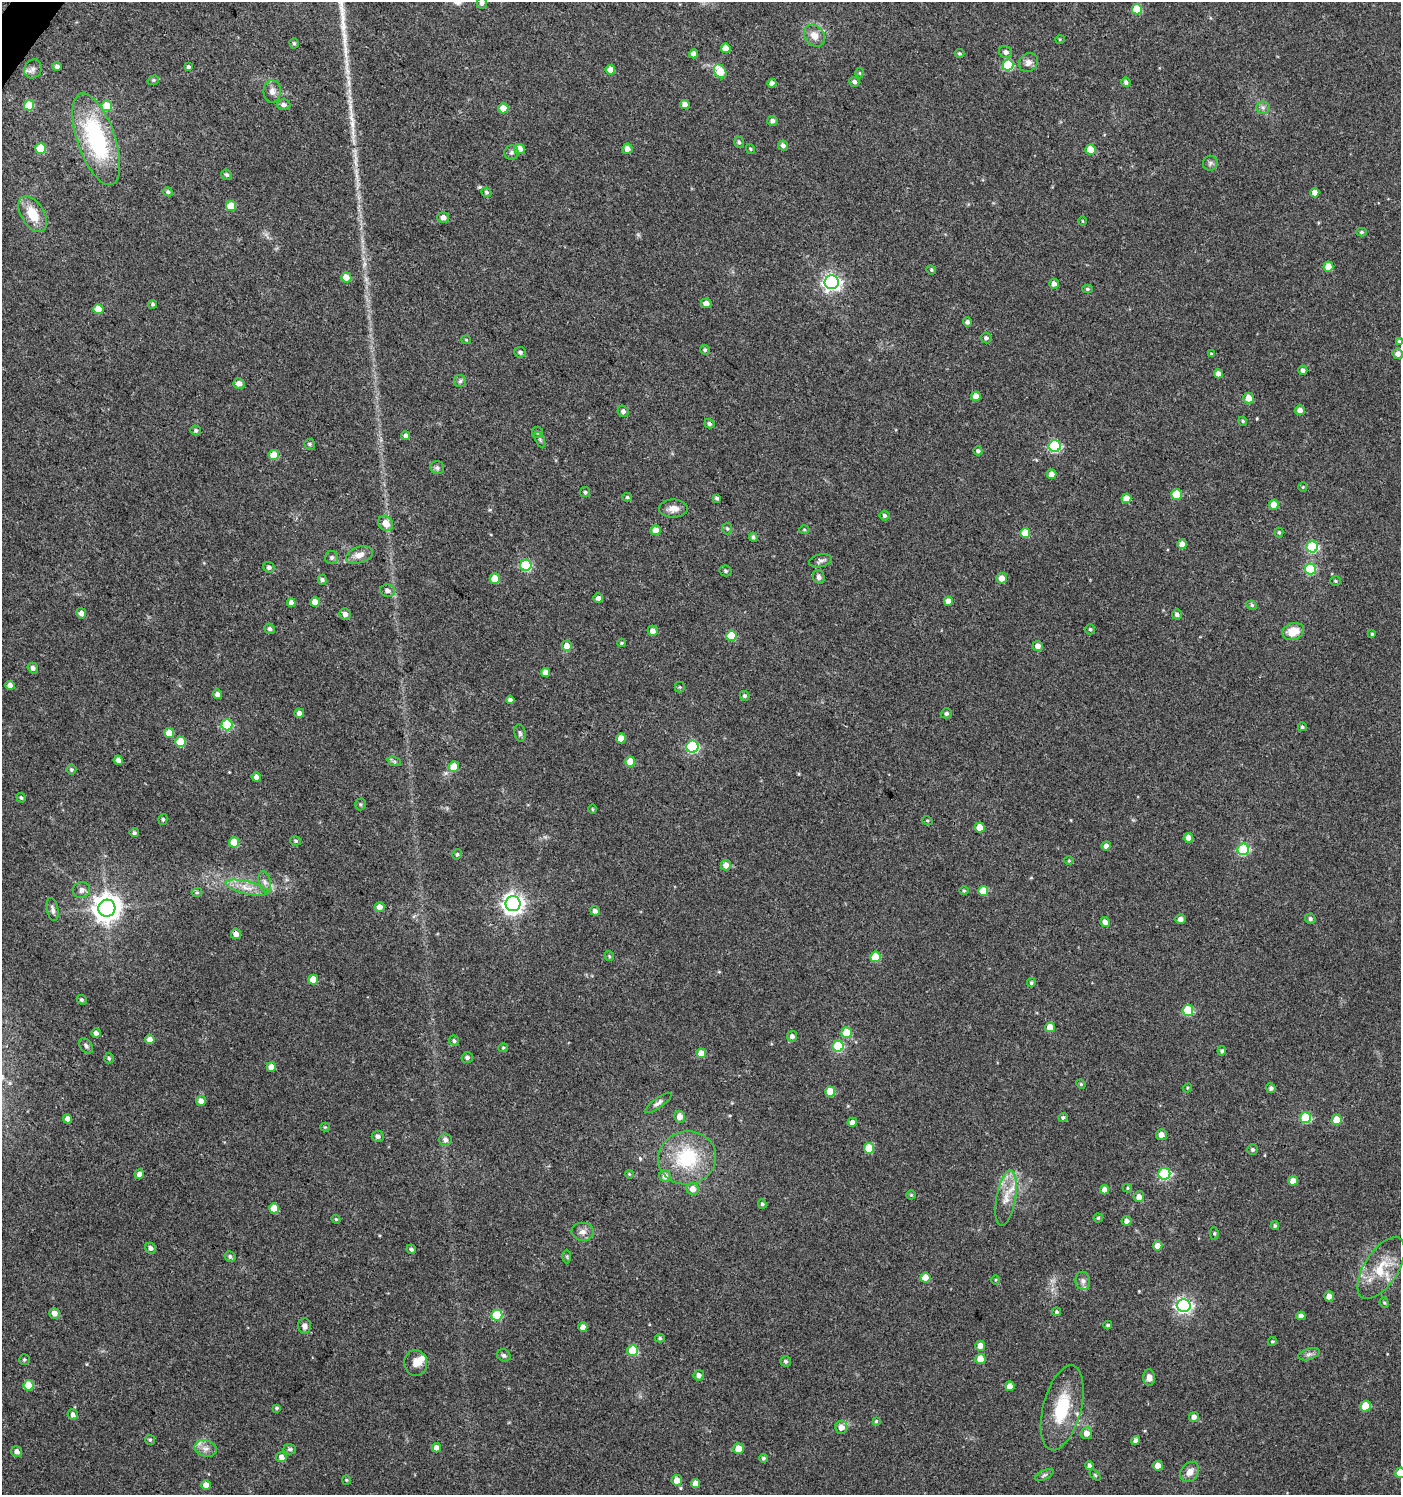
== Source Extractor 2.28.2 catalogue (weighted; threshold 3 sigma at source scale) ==
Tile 11 of 4 x 4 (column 3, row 3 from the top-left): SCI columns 2975-4373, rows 1502-2994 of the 6017 x 5983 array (HDU 1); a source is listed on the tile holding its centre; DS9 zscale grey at full resolution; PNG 1403 x 1497 px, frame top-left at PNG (2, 2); each listed source drawn as its Kron ellipse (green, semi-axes under 4 px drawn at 4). Shown black and unused: <1% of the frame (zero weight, under 3 of 4 exposures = <1% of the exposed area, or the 3 px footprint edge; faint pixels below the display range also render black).
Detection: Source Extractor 2.28.2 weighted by HDU 2 'WHT'; one run over the whole footprint, this tile lists its part. Background 0.0237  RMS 0.0039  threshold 0.0177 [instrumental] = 3 sigma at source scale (4.5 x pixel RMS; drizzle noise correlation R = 1.50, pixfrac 1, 0.0396/0.0396 arcsec/px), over >= 5 px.
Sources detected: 305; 2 inside a brighter listed object's ellipse — not listed separately; the other 303 listed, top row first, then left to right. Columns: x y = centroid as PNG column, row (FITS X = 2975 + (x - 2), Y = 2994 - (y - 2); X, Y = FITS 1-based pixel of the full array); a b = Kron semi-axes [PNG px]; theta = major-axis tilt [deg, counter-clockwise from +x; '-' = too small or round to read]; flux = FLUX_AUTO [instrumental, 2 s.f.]
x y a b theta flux
482 3 5 5 - 0.98
1137 9 5 5 - 11
814 36 12 9 -51 3.2
1060 39 5 3 - 0.35
294 43 5 4 - 0.59
726 48 5 5 - 4.9
1005 52 7 6 - 1.4
959 53 5 4 - 0.55
694 54 4 4 - 2
1028 63 10 9 - 2
1008 65 5 5 - 25
57 66 5 4 - 1
188 67 4 3 - 1.6
33 69 10 8 62 1.9
610 70 5 5 - 5
720 71 7 5 -55 9.9
860 73 5 3 - 0.36
153 80 6 4 19 0.57
854 82 5 5 - 1
1126 82 5 4 - 0.97
772 83 4 4 - 1.6
272 91 11 8 87 2.2
685 104 5 4 - 2.6
29 105 5 5 - 12
284 105 7 5 -1 1.3
107 106 5 5 - 7
503 108 5 5 - 4.7
1263 108 7 6 - 1.2
773 121 5 5 - 1.1
96 139 48 19 -71 47
739 142 6 4 -71 0.77
783 145 5 5 - 1.3
41 148 5 5 - 13
519 149 5 5 - 4.6
627 149 5 5 - 2.4
750 149 5 4 - 0.44
1090 150 5 5 - 7.8
511 152 7 7 - 1.1
1210 163 7 7 - 1.1
227 175 6 5 - 0.81
168 192 5 4 - 0.79
486 192 5 4 - 0.68
1315 193 4 4 - 2.7
231 206 5 5 - 10
33 214 20 11 -59 8.7
443 217 5 5 - 2
1082 221 4 3 - 0.31
1362 232 5 4 - 0.65
1328 267 5 5 - 5.7
931 270 5 4 - 0.44
346 277 5 5 - 5
832 282 7 7 - 130
1054 284 5 4 - 1.8
1087 289 5 4 - 0.62
706 303 5 5 - 2.3
153 304 4 4 - 0.62
98 309 5 5 - 4.9
967 322 4 4 - 1.2
986 338 5 5 - 0.94
466 340 5 4 - 0.41
1399 341 4 3 - 0.57
705 350 5 4 - 0.65
520 352 6 5 - 1
1211 354 4 3 - 0.46
1398 354 5 5 - 1.9
1303 370 4 4 - 1.3
1218 374 4 4 - 2.9
460 381 6 6 - 0.82
239 383 6 5 - 2.1
976 396 5 4 - 3.5
1249 398 5 5 - 4.3
1300 410 5 5 - 2
623 411 6 5 - 1.3
1243 421 4 4 - 0.49
709 424 5 4 - 0.94
196 430 5 5 - 0.78
537 432 6 5 - 0.68
406 436 4 4 - 1.7
540 439 8 4 -64 0.66
310 444 5 5 - 0.66
1055 446 6 6 - 41
978 451 4 4 - 0.79
274 455 5 5 - 6.4
437 468 7 6 - 1.2
1052 474 5 4 - 2.3
1303 487 5 4 - 0.43
585 492 5 5 - 0.7
1177 494 5 5 - 13
627 497 5 4 - 0.53
717 498 4 3 - 0.7
1126 498 5 5 - 5.1
1274 505 5 5 - 5.2
673 509 14 9 1 2.9
885 515 5 5 - 0.79
386 523 8 6 -51 4.1
727 528 6 5 - 0.59
656 530 5 5 - 4.3
804 530 5 3 - 0.41
1279 532 5 4 - 0.65
1025 533 5 5 - 9
753 537 4 4 - 0.67
1182 544 5 4 - 2.6
1312 547 5 5 - 32
359 555 14 8 19 3.2
332 558 6 6 - 0.9
821 561 12 6 13 1.3
526 565 5 5 - 29
269 567 6 5 - 0.98
1310 569 5 5 - 24
725 571 6 5 - 0.77
819 577 7 5 -64 1.1
1002 578 5 5 - 3.4
495 579 5 5 - 7.5
322 580 5 4 - 0.91
1336 581 5 4 - 0.49
388 591 8 6 -11 1.6
598 598 5 4 - 1.4
948 601 4 4 - 3
315 602 5 4 - 3.5
291 603 4 4 - 2.1
1252 605 5 4 - 0.63
81 613 5 5 - 1.9
345 614 6 5 - 1.5
1177 614 5 5 - 1.2
269 629 5 5 - 0.92
1090 629 5 5 - 0.59
653 631 5 5 - 2
1293 631 11 8 17 6.8
1372 634 4 4 - 0.5
731 636 5 5 - 11
622 643 4 4 - 0.43
567 646 5 5 - 3.8
1038 646 5 5 - 2.1
33 668 5 5 - 1.4
545 672 4 4 - 2.7
10 685 5 4 - 2.1
680 687 5 5 - 0.46
217 694 5 4 - 1.5
744 696 5 4 - 0.71
510 700 4 4 - 1
299 713 5 4 - 1.9
946 713 5 5 - 1
227 725 5 5 - 26
1302 727 4 4 - 0.69
169 733 5 5 - 4.5
520 733 8 5 -80 0.96
621 738 5 5 - 5.2
180 742 5 5 - 12
692 747 6 6 - 43
118 760 4 4 - 1.6
394 761 7 4 -19 0.71
630 762 5 5 - 6.2
454 767 5 5 - 6.3
71 770 5 5 - 0.69
256 777 4 4 - 1.7
21 798 5 4 - 0.62
360 804 6 5 - 0.63
593 809 5 3 - 0.41
163 819 5 4 - 0.64
927 820 5 3 - 0.39
980 828 5 5 - 5.4
134 833 4 4 - 0.76
1188 838 5 4 - 3.3
296 841 5 4 - 0.6
234 842 5 5 - 8.7
1106 846 4 4 - 1.5
1243 849 6 5 - 34
457 854 5 4 - 0.66
1069 861 5 3 - 0.36
726 865 5 5 - 2.8
265 882 11 6 -76 1.6
247 888 22 6 -13 4.3
81 890 9 8 - 1.8
964 891 5 3 - 0.38
983 891 5 5 - 7.5
197 892 5 4 - 0.57
513 904 7 7 - 230
380 907 5 5 - 2.5
107 908 8 8 - 470
53 909 12 5 -78 1.4
595 911 5 4 - 1.5
1180 919 5 4 - 2.1
1310 919 5 5 - 0.91
1105 922 5 4 - 1.9
236 934 5 5 - 2.3
609 956 5 4 - 0.54
875 957 5 5 - 13
313 980 5 5 - 6.2
1031 983 4 3 - 0.54
82 1000 5 4 - 0.65
1188 1010 5 5 - 22
1050 1027 5 5 - 5.3
96 1033 5 5 - 1.5
846 1033 5 5 - 9.2
792 1036 5 5 - 1.2
150 1040 4 4 - 2.6
454 1041 6 4 -44 0.76
86 1046 9 5 -50 1.2
838 1046 5 5 - 21
503 1048 4 4 - 0.43
1222 1051 4 4 - 0.85
701 1053 5 5 - 5.5
467 1057 6 5 - 1.1
109 1058 5 5 - 0.69
271 1067 4 4 - 2.8
1081 1084 5 4 - 0.45
1188 1088 5 4 - 0.43
1271 1088 5 4 - 1
830 1092 5 5 - 9.2
201 1101 5 5 - 2.2
658 1103 16 5 35 1.4
680 1117 6 5 - 3
1063 1117 5 4 - 0.73
1305 1118 5 5 - 18
68 1119 4 4 - 2.4
1337 1120 5 5 - 6.4
852 1122 5 4 - 2.2
325 1127 4 4 - 0.38
1161 1135 5 5 - 2.2
378 1136 6 5 - 1.1
445 1140 6 6 - 1.5
869 1148 5 5 - 10
1252 1150 5 5 - 0.81
687 1158 29 26 14 26
139 1174 5 4 - 2.4
629 1174 4 3 - 0.36
1164 1174 6 6 - 37
665 1176 6 5 - 2.9
1293 1181 5 5 - 3.6
1127 1188 4 4 - 0.5
693 1189 6 6 - 3.2
1105 1190 4 4 - 3
911 1195 5 4 - 0.5
1139 1197 5 5 - 2.5
1006 1198 28 9 80 6.5
762 1204 4 4 - 0.71
274 1208 5 5 - 6.6
1098 1218 4 4 - 0.5
336 1219 4 4 - 0.43
1127 1221 5 4 - 1.8
1275 1226 4 4 - 0.76
583 1232 11 9 -7 2.2
1214 1233 6 4 90 0.6
1157 1246 5 4 - 3.2
151 1248 6 5 - 1.2
411 1249 5 4 - 0.81
230 1256 5 5 - 0.82
567 1256 7 3 -90 0.5
1381 1268 35 17 58 13
925 1277 5 5 - 4.6
995 1280 4 3 - 0.36
1083 1281 9 7 -79 1.6
1329 1296 5 4 - 2.5
1384 1303 5 4 - 0.55
1184 1305 7 6 - 100
1056 1312 4 4 - 0.71
55 1313 5 5 - 2.4
497 1315 5 5 - 22
1301 1316 4 4 - 1.6
1108 1325 4 3 - 0.58
305 1326 7 6 - 1.6
583 1327 4 4 - 2.6
660 1338 5 4 - 0.62
1272 1341 5 4 - 0.51
980 1346 5 5 - 2.8
633 1351 5 5 - 18
1309 1354 11 5 18 1.4
504 1355 7 6 - 1
980 1359 5 5 - 7
24 1360 5 5 - 0.59
786 1361 5 5 - 0.86
416 1363 13 11 -86 3.3
699 1375 5 5 - 1.5
1149 1378 8 6 -86 1.9
28 1385 5 5 - 10
1010 1386 5 4 - 3.5
1365 1406 5 5 - 13
277 1408 4 3 - 0.52
1062 1408 43 19 75 20
73 1415 5 5 - 1.4
1194 1417 5 4 - 1.9
876 1421 4 3 - 0.49
841 1427 6 6 - 2.8
1086 1433 6 6 - 2.9
150 1440 5 4 - 0.6
1136 1441 5 4 - 1.6
206 1448 11 8 -17 2.4
436 1448 4 4 - 1.9
290 1449 6 5 - 0.73
738 1449 5 5 - 5
17 1452 6 5 - 1.7
281 1457 5 5 - 2
763 1458 4 4 - 0.74
1089 1466 4 4 - 1.1
1158 1466 5 5 - 4.1
1190 1472 11 8 52 3.1
1400 1473 5 5 - 10
1044 1475 10 4 26 0.85
1095 1475 6 4 -46 0.58
346 1480 4 4 - 0.41
677 1480 5 5 - 4.3
695 1483 4 4 - 2.7
206 1485 5 4 - 2.4
Overlapping masked pixels (flux is a lower limit): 1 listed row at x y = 236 934
Isophote crosses this tile's border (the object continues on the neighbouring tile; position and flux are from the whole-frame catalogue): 3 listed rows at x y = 482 3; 1399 341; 1400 1473